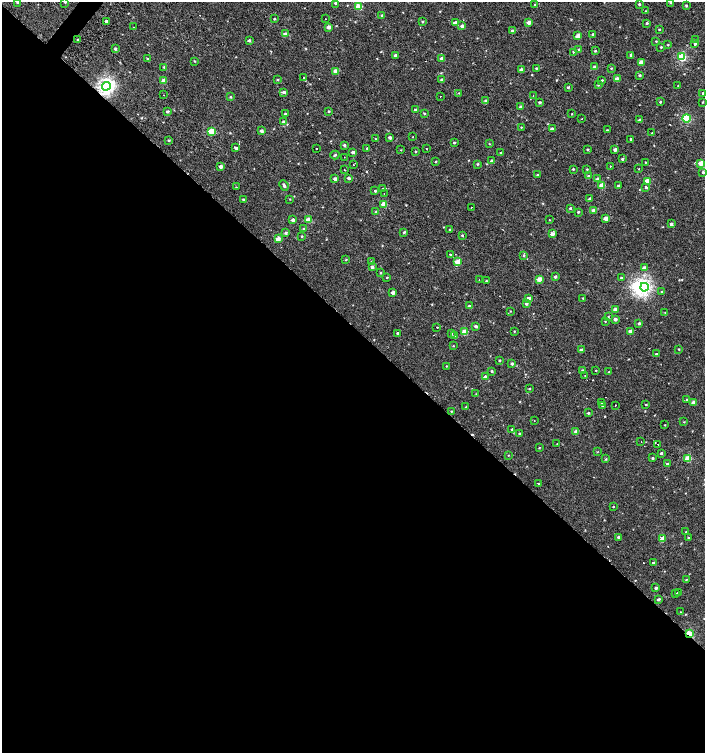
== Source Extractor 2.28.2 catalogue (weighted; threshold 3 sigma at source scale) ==
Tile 14 of 4 x 4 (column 2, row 4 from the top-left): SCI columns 1638-3043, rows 29-1529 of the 6057 x 6034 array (HDU 1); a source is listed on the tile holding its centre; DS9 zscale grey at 2 x 2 block average (1 PNG px = mean of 2 x 2 image px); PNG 707 x 755 px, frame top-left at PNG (2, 2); each listed source drawn as its Kron ellipse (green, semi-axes under 4 px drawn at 4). Shown black and unused: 57% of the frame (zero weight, under 2 of 3 exposures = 2% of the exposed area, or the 3 px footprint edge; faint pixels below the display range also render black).
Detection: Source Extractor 2.28.2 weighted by HDU 2 'WHT'; one run over the whole footprint, this tile lists its part. Background 7.35e-04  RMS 0.0038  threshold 0.0169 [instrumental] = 3 sigma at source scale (4.5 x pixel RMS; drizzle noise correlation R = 1.50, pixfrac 1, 0.0396/0.0396 arcsec/px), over >= 5 px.
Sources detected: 260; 1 inside a brighter object's white glare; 9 cosmic-ray / hot-pixel residue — neither listed nor drawn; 1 coinciding with a brighter row at this scale — not listed separately; the other 249 listed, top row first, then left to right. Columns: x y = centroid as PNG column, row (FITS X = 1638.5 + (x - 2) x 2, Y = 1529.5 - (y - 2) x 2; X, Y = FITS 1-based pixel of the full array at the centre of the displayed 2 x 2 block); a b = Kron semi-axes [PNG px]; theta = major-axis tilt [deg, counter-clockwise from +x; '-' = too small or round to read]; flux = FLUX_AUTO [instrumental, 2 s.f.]
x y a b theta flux
65 2 3 2 - 0.49
17 3 3 3 - 0.9
335 3 3 3 - 1.1
671 3 3 3 - 0.74
639 4 3 2 - 0.87
535 5 3 2 - 1
359 6 3 3 - 19
686 6 3 3 - 0.92
645 11 3 2 - 0.36
382 15 3 3 - 0.79
274 19 2 2 - 0.73
326 19 2 2 - 1.2
106 21 3 2 - 1.3
423 22 3 2 - 0.71
529 22 3 3 - 5.7
456 23 3 3 - 4.4
647 23 3 2 - 0.93
462 26 3 3 - 2.6
134 27 2 2 - 0.55
329 27 3 2 - 4.6
659 30 2 2 - 0.63
512 31 3 3 - 2.1
285 34 3 3 - 3.1
592 34 3 2 - 0.94
578 36 3 2 - 9
78 39 3 2 - 0.65
249 40 3 2 - 1.6
696 40 4 3 - 1.3
656 41 3 2 - 0.55
695 44 3 3 - 0.97
668 45 2 2 - 0.5
661 47 3 2 - 0.63
115 49 3 3 - 1.3
579 50 3 2 - 1.4
595 51 3 3 - 0.81
573 52 2 2 - 3.5
395 55 3 3 - 1.6
631 55 3 3 - 2
682 57 3 3 - 47
442 58 3 3 - 3.3
148 59 3 2 - 0.78
194 61 3 2 - 0.53
641 62 3 3 - 8.2
164 67 3 2 - 0.6
595 67 3 3 - 4.2
536 68 2 2 - 0.62
611 68 3 2 - 0.67
521 70 3 3 - 4
335 71 3 3 - 6
639 75 3 3 - 1.3
304 77 2 2 - 1
617 79 3 3 - 5
278 80 3 2 - 0.6
442 80 3 3 - 2.3
602 80 3 2 - 0.67
164 81 3 2 - 6.3
598 85 3 3 - 0.67
106 86 4 4 - 170
678 86 2 2 - 0.5
568 87 3 3 - 1
284 92 3 3 - 2.1
459 93 3 2 - 0.51
703 93 3 2 - 1.3
163 95 2 2 - 0.52
440 96 2 2 - 1.1
533 96 2 2 - 0.46
231 97 3 3 - 0.7
485 101 3 3 - 1.2
539 102 3 2 - 1.4
660 102 2 2 - 0.67
702 102 3 2 - 0.56
520 107 3 3 - 1.6
415 110 3 3 - 1.8
329 111 3 2 - 0.77
167 112 3 2 - 1.3
424 113 3 2 - 0.71
285 114 3 2 - 0.72
572 114 2 2 - 0.48
686 118 4 4 - 40
582 119 2 2 - 0.87
640 120 3 3 - 2.5
284 122 3 3 - 3.2
521 127 2 2 - 0.46
552 129 3 2 - 2.9
607 130 3 2 - 0.64
212 131 3 3 - 28
261 131 3 3 - 2.8
652 133 2 2 - 0.33
413 137 2 2 - 0.75
390 138 3 2 - 1.9
375 139 2 2 - 1.1
631 139 2 2 - 1.2
169 140 3 2 - 0.74
454 143 3 2 - 0.83
489 144 3 2 - 0.42
344 145 3 3 - 1.2
236 148 3 3 - 1.5
317 148 2 2 - 0.51
367 148 2 2 - 0.45
427 149 2 2 - 0.85
615 149 3 2 - 3.8
401 150 3 2 - 0.37
587 150 3 2 - 0.88
353 152 3 2 - 2.1
415 152 3 3 - 0.63
500 153 3 2 - 0.58
335 155 4 2 - 0.87
344 157 2 2 - 0.35
622 159 3 3 - 1.2
492 161 3 2 - 3.2
435 162 3 2 - 0.49
645 162 2 2 - 0.42
701 163 3 3 - 12
478 164 3 3 - 0.81
353 165 2 2 - 1.6
610 166 2 2 - 0.73
221 167 3 2 - 4.3
573 169 3 2 - 0.71
587 169 3 3 - 0.59
639 169 2 2 - 0.97
344 170 2 2 - 1
703 172 3 3 - 1.2
537 175 3 2 - 0.76
588 176 3 2 - 0.73
349 178 3 3 - 1.8
335 179 3 3 - 2.5
597 179 3 3 - 2.1
647 181 3 3 - 16
284 185 5 3 - 1.7
602 185 3 3 - 12
618 186 3 3 - 0.92
236 187 2 2 - 1.2
646 187 2 2 - 6.5
383 188 2 2 - 2.8
375 191 3 2 - 0.85
384 194 2 2 - 0.73
589 198 3 2 - 0.72
243 199 3 2 - 0.79
290 199 3 2 - 0.44
384 204 3 2 - 10
471 207 2 2 - 0.68
570 208 3 3 - 0.99
593 210 3 3 - 3.1
376 212 3 2 - 0.58
578 212 3 2 - 0.77
606 218 3 2 - 6.9
293 220 3 3 - 2.9
309 220 3 2 - 14
549 220 2 2 - 0.85
671 224 3 2 - 2.7
303 229 3 2 - 0.5
450 230 3 3 - 0.76
404 232 3 2 - 0.99
286 233 3 3 - 1.5
552 234 4 3 - 4.3
462 235 3 2 - 0.74
302 236 3 3 - 0.78
278 239 4 3 - 6.1
450 254 2 2 - 5.8
523 256 3 3 - 1.1
346 260 3 2 - 0.55
371 262 3 2 - 0.67
458 262 3 2 - 13
372 267 3 3 - 2.3
644 268 4 4 - 1.9
381 273 3 3 - 0.6
387 277 2 2 - 0.57
555 277 3 2 - 1.9
621 278 3 3 - 1
539 279 3 2 - 8.5
479 280 2 2 - 0.5
486 281 3 2 - 0.65
644 287 4 4 - 130
393 292 3 2 - 5.5
661 292 3 2 - 0.6
529 298 3 2 - 6.3
583 298 3 2 - 0.68
526 304 3 3 - 2
469 306 3 3 - 1.5
615 309 3 2 - 6.9
510 311 3 2 - 0.43
665 312 3 2 - 0.38
608 317 3 2 - 0.64
615 319 3 3 - 2.9
605 321 2 2 - 0.43
639 323 3 3 - 1.5
476 326 3 3 - 1.9
437 327 2 2 - 4.5
514 331 2 2 - 0.49
630 331 3 3 - 5.4
465 332 3 3 - 13
397 333 3 2 - 0.83
451 334 2 2 - 1.3
455 335 3 3 - 1
453 346 2 2 - 0.42
679 349 2 2 - 0.53
581 350 3 2 - 4.5
656 354 3 2 - 1
499 360 2 2 - 0.89
512 364 3 3 - 1.7
446 366 2 2 - 0.45
582 370 3 2 - 0.59
596 370 2 2 - 0.39
492 371 3 3 - 0.91
609 372 3 2 - 0.62
585 375 2 2 - 1.3
485 377 3 2 - 3.4
529 389 3 2 - 0.71
476 394 2 2 - 0.3
687 399 3 3 - 1
694 402 3 2 - 5.7
602 403 3 3 - 0.83
646 404 3 2 - 0.55
602 405 3 3 - 0.97
615 405 2 2 - 0.86
466 407 3 2 - 0.75
451 411 2 2 - 0.55
588 413 2 2 - 1.1
534 421 2 2 - 0.39
684 422 3 2 - 0.4
665 425 2 2 - 0.44
512 429 3 2 - 1.6
576 432 3 2 - 5.4
519 434 3 2 - 0.8
641 442 2 2 - 0.33
557 444 2 2 - 0.34
658 444 2 2 - 0.62
539 448 3 2 - 0.55
597 452 3 2 - 0.41
661 453 3 2 - 1.4
508 455 3 2 - 0.37
652 458 3 3 - 1.1
606 459 3 2 - 0.65
688 459 3 3 - 17
667 464 3 3 - 1.6
538 483 2 2 - 2.5
613 507 2 2 - 3
686 532 2 2 - 0.45
618 537 3 2 - 1.7
689 538 3 2 - 1.1
662 539 3 2 - 11
653 563 3 2 - 1.4
686 580 3 2 - 0.52
656 588 3 2 - 1.7
676 593 2 2 - 1
678 593 2 2 - 2.5
658 599 3 2 - 1.7
680 612 3 2 - 0.31
689 634 3 2 - 24
Overlapping masked pixels (flux is a lower limit): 2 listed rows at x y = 106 86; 689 634
Isophote crosses this tile's border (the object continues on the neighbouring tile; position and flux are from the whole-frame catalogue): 3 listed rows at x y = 65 2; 17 3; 671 3